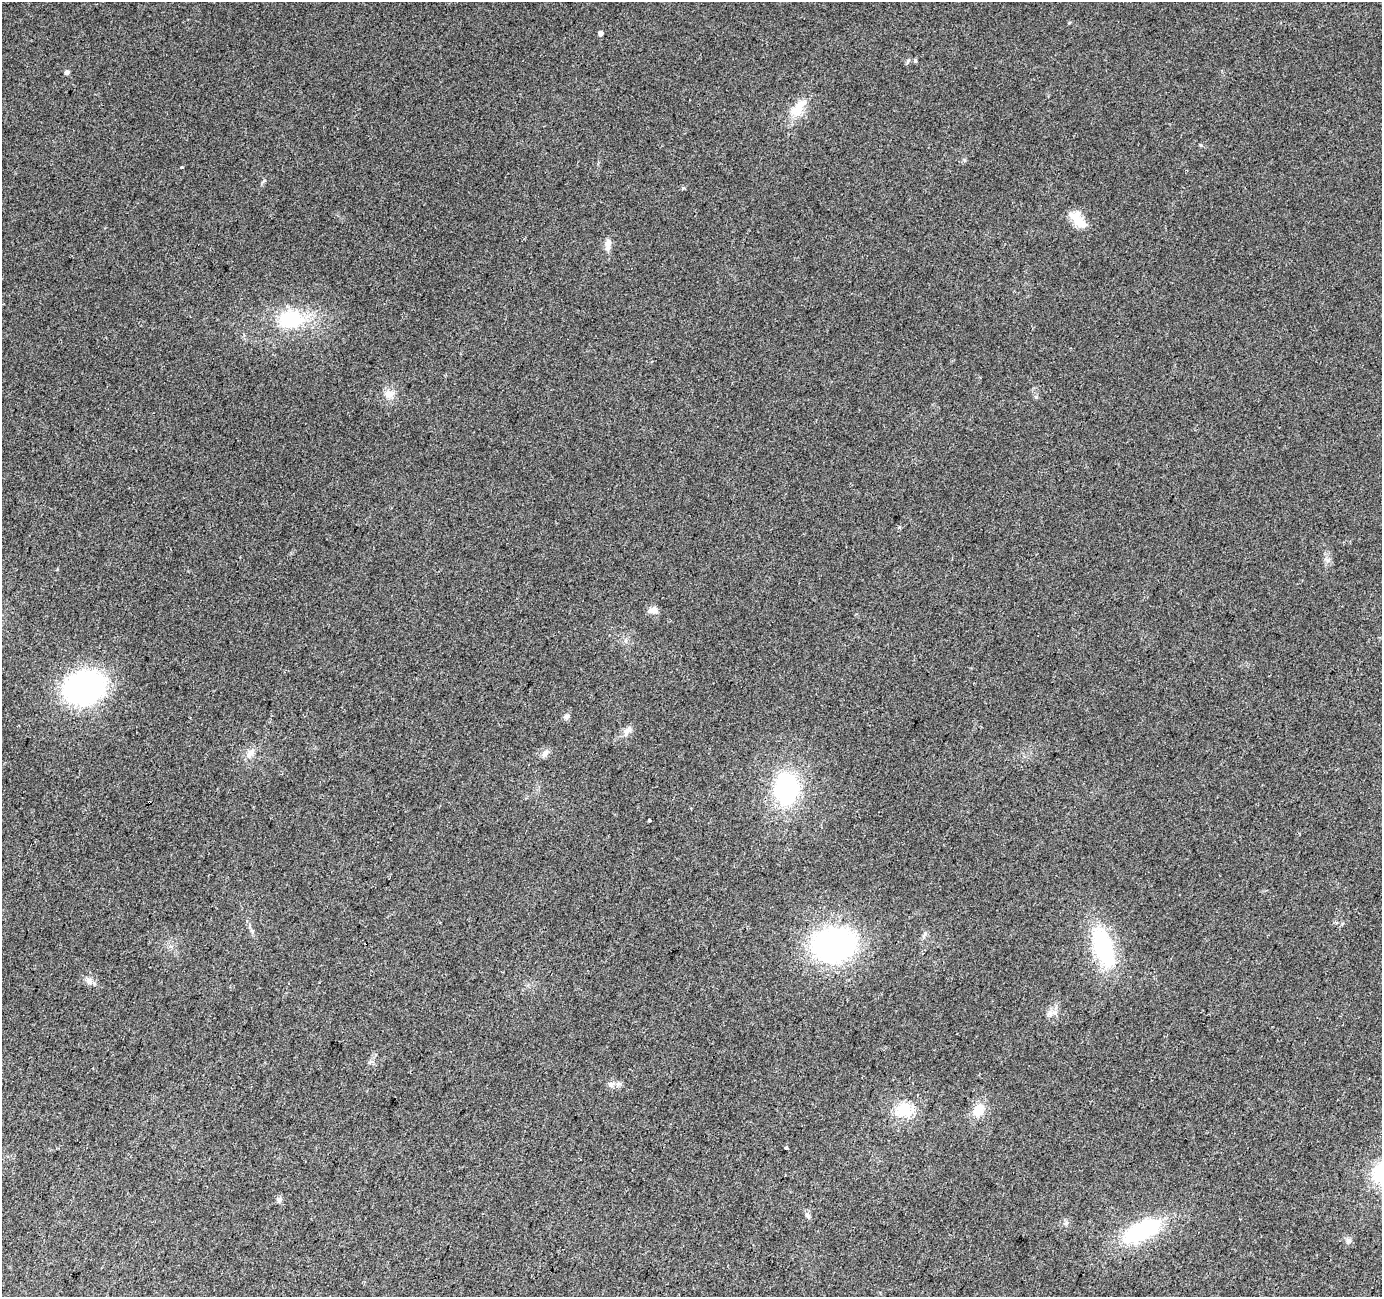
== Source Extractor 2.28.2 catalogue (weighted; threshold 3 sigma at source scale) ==
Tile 7 of 4 x 4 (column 3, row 2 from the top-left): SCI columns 2768-4147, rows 2865-4159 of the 5527 x 5664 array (HDU 1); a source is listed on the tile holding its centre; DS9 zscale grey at full resolution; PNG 1384 x 1299 px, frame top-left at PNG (2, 2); no overlay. Shown black and unused: <1% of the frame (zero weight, under 2 of 3 exposures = <1% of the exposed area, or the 3 px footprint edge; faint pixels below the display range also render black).
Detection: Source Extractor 2.28.2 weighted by HDU 2 'WHT'; one run over the whole footprint, this tile lists its part. Background 0.0405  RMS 0.0079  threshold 0.0358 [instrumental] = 3 sigma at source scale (4.5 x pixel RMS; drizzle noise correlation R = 1.50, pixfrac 1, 0.0396/0.0396 arcsec/px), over >= 5 px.
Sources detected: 34; all 34 listed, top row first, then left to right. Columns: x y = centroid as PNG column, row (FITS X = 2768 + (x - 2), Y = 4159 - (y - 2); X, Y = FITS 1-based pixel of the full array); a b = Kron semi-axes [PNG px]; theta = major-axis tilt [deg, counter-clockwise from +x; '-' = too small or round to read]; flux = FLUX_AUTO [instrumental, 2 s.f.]
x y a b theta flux
601 33 4 4 - 3.2
915 61 6 5 - 1.1
67 72 6 5 - 2.1
798 108 33 13 47 16
182 167 3 3 - 2
683 188 3 3 - 1.8
1078 220 28 12 -46 14
608 245 14 7 85 5.3
291 319 33 23 5 49
389 394 13 10 -15 6.4
1036 397 6 4 -72 1.2
653 610 12 9 -1 4.7
84 687 29 22 14 240
567 716 7 7 - 2.5
627 731 12 9 57 4.7
250 753 16 6 55 5
545 753 12 7 54 3.8
786 788 27 22 88 98
149 802 4 3 - 3.4
649 820 3 3 - 2.7
924 935 12 4 70 2.4
834 944 33 26 12 210
1103 947 46 20 -70 77
89 981 11 9 -88 4.1
1050 1013 9 6 71 3.2
611 1084 8 6 0 2.7
903 1110 19 17 -1 23
978 1110 19 13 65 12
786 1148 3 3 - 3.7
580 1159 3 2 - 0.64
279 1200 6 6 - 3.3
807 1215 9 6 -52 2.4
1142 1231 41 18 26 81
1348 1241 10 7 57 2.8
Overlapping masked pixels (flux is a lower limit): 1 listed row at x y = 149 802
Unlisted compact peaks at least as high as the median listed source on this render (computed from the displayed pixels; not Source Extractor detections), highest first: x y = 1201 145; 1328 560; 264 180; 1069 23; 964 160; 908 60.